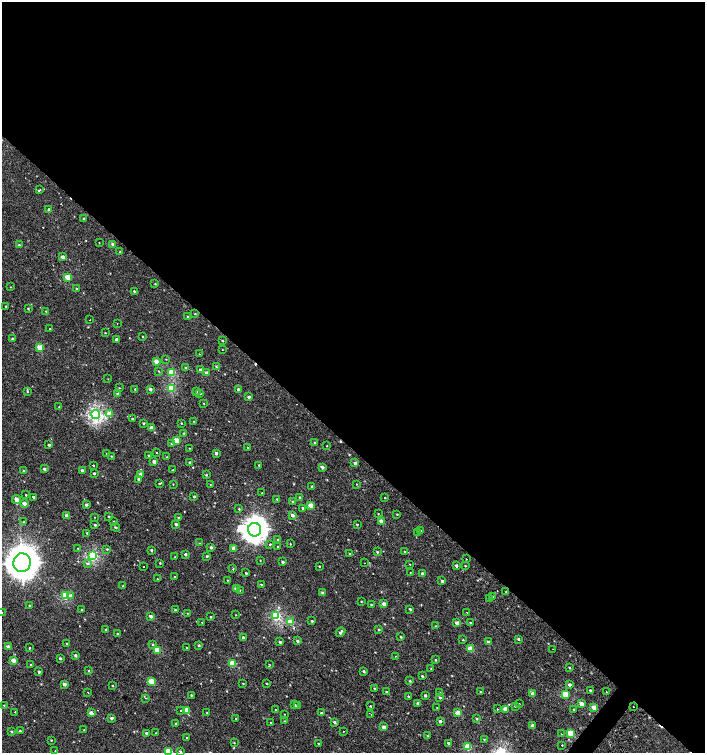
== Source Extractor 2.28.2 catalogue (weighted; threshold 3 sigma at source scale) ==
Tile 3 of 4 x 4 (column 3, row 1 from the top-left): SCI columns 3044-4448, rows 4531-6031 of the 6057 x 6034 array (HDU 1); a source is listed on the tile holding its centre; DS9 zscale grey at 2 x 2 block average (1 PNG px = mean of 2 x 2 image px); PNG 707 x 755 px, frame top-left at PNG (2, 2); each listed source drawn as its Kron ellipse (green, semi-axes under 4 px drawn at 4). Shown black and unused: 60% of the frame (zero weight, under 2 of 3 exposures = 2% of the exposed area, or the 3 px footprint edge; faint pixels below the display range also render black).
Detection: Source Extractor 2.28.2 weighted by HDU 2 'WHT'; one run over the whole footprint, this tile lists its part. Background 7.35e-04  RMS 0.0038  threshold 0.0169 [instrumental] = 3 sigma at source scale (4.5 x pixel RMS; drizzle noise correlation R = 1.50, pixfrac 1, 0.0396/0.0396 arcsec/px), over >= 5 px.
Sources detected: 307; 2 inside a brighter object's white glare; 7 cosmic-ray / hot-pixel residue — neither listed nor drawn; the other 298 listed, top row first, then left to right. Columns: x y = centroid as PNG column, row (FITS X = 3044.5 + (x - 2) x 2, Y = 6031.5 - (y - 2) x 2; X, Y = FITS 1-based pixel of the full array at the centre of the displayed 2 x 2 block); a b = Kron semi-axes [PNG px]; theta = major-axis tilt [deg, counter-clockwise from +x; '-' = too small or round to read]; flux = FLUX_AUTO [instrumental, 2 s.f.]
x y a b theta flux
40 190 4 2 - 2
49 210 3 2 - 3
84 219 2 2 - 2
99 243 2 2 - 0.34
113 244 3 2 - 5.3
19 245 2 2 - 0.93
120 252 2 2 - 0.64
63 257 3 2 - 6.1
67 277 3 3 - 17
155 284 3 2 - 0.57
11 287 2 2 - 0.35
76 289 2 2 - 0.73
134 291 2 2 - 0.65
6 306 2 2 - 0.77
28 309 3 2 - 0.64
46 311 3 2 - 0.62
195 314 3 2 - 0.5
188 317 3 2 - 1.7
90 320 2 2 - 0.53
117 323 2 2 - 1.3
50 329 2 2 - 0.77
105 333 2 2 - 0.42
143 336 2 2 - 0.71
12 339 2 2 - 1.4
116 339 2 2 - 2.3
222 340 2 2 - 0.91
40 347 3 3 - 21
222 349 3 2 - 0.36
199 354 2 2 - 0.31
166 359 2 2 - 0.36
156 361 3 2 - 8.1
185 367 3 2 - 0.51
216 367 3 3 - 1
200 370 2 2 - 3.6
159 371 2 2 - 0.47
172 372 3 3 - 34
206 373 2 2 - 3.1
108 379 2 2 - 0.33
119 388 3 2 - 0.51
171 388 3 3 - 44
135 389 2 2 - 0.63
150 389 3 2 - 2.2
238 389 2 2 - 1.8
28 391 2 2 - 1.2
196 391 3 3 - 1.1
200 393 3 2 - 1.2
118 394 3 2 - 2.6
249 397 2 2 - 2.4
204 404 3 2 - 0.38
59 407 2 2 - 0.64
109 414 3 3 - 11
96 415 4 4 - 160
132 419 2 2 - 0.76
194 421 2 2 - 0.42
144 423 2 2 - 1.3
181 423 3 2 - 0.5
152 428 3 2 - 5.5
183 433 2 2 - 0.47
176 441 3 3 - 22
314 442 2 2 - 2.2
171 444 3 3 - 0.7
49 445 2 2 - 1.8
327 446 2 2 - 0.39
189 448 2 2 - 0.41
248 448 3 2 - 0.79
107 453 2 2 - 0.85
157 453 2 2 - 0.39
216 453 3 2 - 2
111 456 2 2 - 0.42
149 456 3 2 - 0.8
167 457 3 2 - 0.68
154 462 3 2 - 3.8
190 463 2 2 - 2.4
355 463 3 3 - 2.4
93 465 2 2 - 5.2
259 465 2 2 - 0.6
322 467 3 3 - 2.4
44 469 2 2 - 1.9
24 470 3 2 - 0.92
173 470 3 2 - 0.59
82 471 3 3 - 3
94 473 2 2 - 1.4
140 475 3 2 - 7.4
206 475 3 3 - 0.95
139 479 3 3 - 3.5
159 483 2 2 - 3.9
173 484 3 2 - 0.32
210 484 2 2 - 0.35
356 484 2 2 - 1.8
312 487 2 2 - 1.8
262 493 3 2 - 0.54
26 495 2 2 - 0.69
194 496 2 2 - 1.1
33 497 2 2 - 7.7
300 497 3 3 - 1.4
385 498 2 2 - 15
277 499 2 2 - 0.72
16 500 4 3 - 5.9
293 502 3 2 - 1.6
24 504 3 3 - 4.8
86 505 3 2 - 2.3
310 505 3 3 - 8.5
303 508 2 2 - 1
239 509 2 2 - 0.59
378 514 2 2 - 0.38
397 514 3 2 - 0.55
292 515 3 2 - 4.2
67 516 4 2 - 3.1
109 516 3 3 - 0.71
94 517 2 2 - 1.2
179 518 3 2 - 1.3
381 521 3 2 - 7.3
24 522 3 2 - 0.87
114 522 3 2 - 0.62
176 524 2 2 - 2.4
357 524 3 2 - 0.67
95 525 2 2 - 1.5
116 527 4 2 - 0.75
255 530 7 6 - 560
421 531 4 3 - 0.79
87 533 3 3 - 1.1
417 533 3 3 - 0.66
278 540 3 3 - 0.87
200 543 2 2 - 0.69
270 544 2 2 - 2
290 544 2 2 - 2
278 546 3 2 - 0.44
211 547 3 3 - 1.9
78 548 2 2 - 0.35
234 548 3 2 - 11
107 549 3 3 - 0.7
151 550 3 3 - 1.2
377 552 3 2 - 1
405 552 2 2 - 0.53
185 554 3 2 - 1.6
350 554 3 2 - 0.76
93 555 3 3 - 83
207 556 3 3 - 0.96
175 557 2 2 - 0.42
466 559 2 2 - 1.2
260 560 2 2 - 0.38
283 562 2 2 - 1.5
22 563 9 9 - 1900
160 563 2 2 - 0.62
364 563 2 2 - 0.39
87 564 4 3 - 1.3
410 564 2 2 - 0.4
319 566 2 2 - 0.61
456 566 3 3 - 1.8
465 566 3 2 - 0.55
143 567 2 2 - 0.55
233 569 2 2 - 1.6
410 572 2 2 - 0.4
246 573 2 2 - 6.5
422 574 3 2 - 2.9
174 577 2 2 - 3.8
157 579 2 2 - 1.8
228 580 3 2 - 0.53
442 581 3 2 - 1.8
261 584 3 2 - 0.59
123 586 3 3 - 0.6
237 589 3 2 - 8.4
240 590 2 2 - 1.3
506 592 3 2 - 0.58
322 593 3 3 - 2.4
65 596 3 3 - 40
71 596 3 3 - 4.3
493 597 3 3 - 0.65
490 598 3 3 - 0.86
361 601 3 2 - 0.58
384 604 3 3 - 5.6
29 605 2 2 - 0.53
371 605 2 2 - 0.68
410 609 3 2 - 1.1
82 610 2 2 - 0.68
175 610 3 3 - 0.79
467 612 2 2 - 0.62
2 613 3 2 - 0.4
187 613 2 2 - 0.38
236 615 2 2 - 0.33
151 616 3 2 - 3.1
276 616 3 3 - 82
211 617 3 2 - 0.8
312 621 3 2 - 0.94
202 622 3 2 - 0.44
291 622 3 3 - 20
470 622 3 2 - 0.52
457 623 3 3 - 4
435 626 2 2 - 0.38
105 629 3 2 - 0.65
379 629 3 3 - 0.7
340 632 5 3 - 2
118 634 3 2 - 0.84
401 637 3 2 - 0.89
243 638 3 2 - 1.5
518 639 3 3 - 1.1
463 640 3 2 - 0.54
297 641 3 3 - 1.3
280 642 3 3 - 1.4
488 642 3 3 - 2
67 644 3 2 - 0.92
153 644 3 3 - 0.78
199 645 3 3 - 1
8 646 3 3 - 2
29 648 3 2 - 0.77
187 648 3 2 - 0.43
470 649 3 3 - 18
553 649 2 2 - 0.36
157 650 3 3 - 20
75 655 3 3 - 1.7
396 656 2 2 - 0.39
60 658 2 2 - 1.2
435 660 3 2 - 0.66
13 661 3 3 - 8.3
30 664 3 2 - 0.5
232 664 3 3 - 24
270 665 3 2 - 0.79
569 668 3 2 - 0.82
431 669 2 2 - 0.5
89 671 3 3 - 0.79
364 671 3 3 - 1.4
39 672 2 2 - 2
422 676 3 2 - 0.9
151 681 3 3 - 15
410 681 3 3 - 0.74
243 683 3 2 - 0.49
267 683 2 2 - 0.64
64 684 3 2 - 4
112 685 2 2 - 0.59
569 685 3 3 - 2.2
374 688 3 2 - 0.57
590 690 4 2 - 0.85
88 692 2 2 - 1.1
386 692 3 3 - 0.71
480 692 3 2 - 0.46
606 692 2 2 - 1.8
440 693 3 2 - 0.62
533 694 3 3 - 6
565 694 3 3 - 22
191 695 3 2 - 0.62
425 695 2 2 - 1.7
408 696 3 2 - 0.76
146 698 3 2 - 0.51
440 698 2 2 - 0.93
418 703 3 3 - 1.9
519 704 2 2 - 0.59
581 704 3 3 - 9.3
4 705 3 2 - 0.38
295 705 3 2 - 0.65
297 705 2 2 - 2.3
370 706 2 2 - 2.4
515 706 3 2 - 1
594 707 3 3 - 9.4
633 707 2 2 - 15
437 708 2 2 - 0.32
497 709 2 2 - 2.3
506 709 3 3 - 8.3
573 709 3 2 - 0.69
186 710 4 3 - 7.1
275 710 2 2 - 0.51
180 711 2 2 - 1.6
15 712 2 2 - 2.5
91 713 3 3 - 5
207 713 3 2 - 0.61
321 713 3 2 - 1.6
458 713 3 3 - 12
284 714 2 2 - 0.31
371 714 2 2 - 0.53
112 718 3 3 - 2.1
236 719 2 2 - 1.2
477 719 3 3 - 0.9
284 721 3 2 - 0.49
440 721 3 2 - 2
334 722 3 3 - 1.2
271 723 3 2 - 0.56
176 724 3 3 - 1.2
533 726 2 2 - 4.6
384 727 3 2 - 5.1
84 730 2 2 - 0.42
20 731 3 2 - 0.73
344 731 2 2 - 0.43
11 732 3 3 - 1.1
146 733 3 2 - 2
155 733 2 2 - 0.4
571 733 3 3 - 24
561 734 2 2 - 0.94
427 736 3 2 - 0.52
187 738 3 2 - 0.66
484 739 2 2 - 0.45
51 740 3 2 - 0.55
234 743 3 2 - 0.54
318 743 2 2 - 0.49
448 743 3 2 - 1.3
562 745 2 2 - 2.4
468 747 3 3 - 29
55 751 2 2 - 1.6
180 751 4 3 - 1.1
168 752 3 3 - 28
Isophote crosses this tile's border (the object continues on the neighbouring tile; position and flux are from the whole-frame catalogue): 3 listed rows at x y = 22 563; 2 613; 168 752